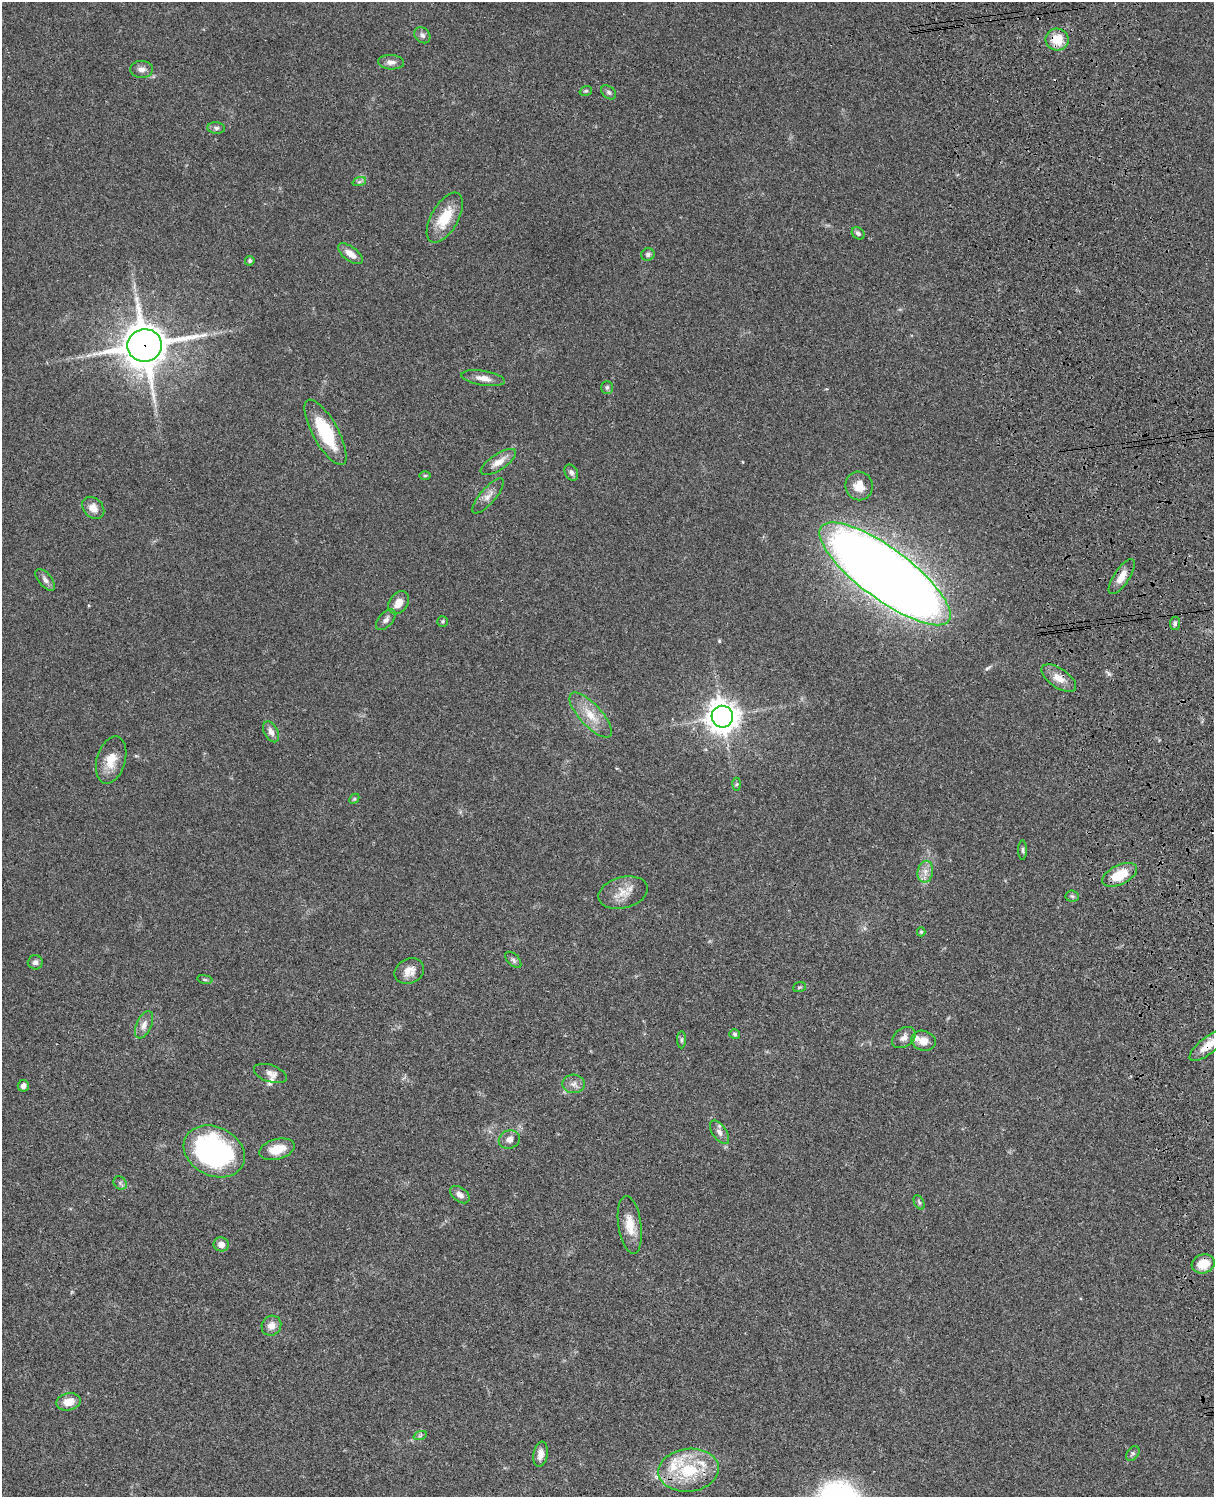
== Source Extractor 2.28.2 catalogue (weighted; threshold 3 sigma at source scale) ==
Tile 6 of 4 x 3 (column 2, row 2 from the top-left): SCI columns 1333-2544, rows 1773-3267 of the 5086 x 4927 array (HDU 1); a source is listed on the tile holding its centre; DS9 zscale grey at full resolution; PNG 1216 x 1499 px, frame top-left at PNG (2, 2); each listed source drawn as its Kron ellipse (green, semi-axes under 4 px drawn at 4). Shown black and unused: <1% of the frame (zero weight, under 3 of 4 exposures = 6% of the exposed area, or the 3 px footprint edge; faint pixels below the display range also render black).
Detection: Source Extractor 2.28.2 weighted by HDU 2 'WHT'; one run over the whole footprint, this tile lists its part. Background 0.0778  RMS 0.0059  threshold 0.0264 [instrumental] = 3 sigma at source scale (4.5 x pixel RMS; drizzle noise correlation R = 1.50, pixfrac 1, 0.05/0.05 arcsec/px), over >= 5 px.
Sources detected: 77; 4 inside a brighter listed object's ellipse — not listed separately; the other 73 listed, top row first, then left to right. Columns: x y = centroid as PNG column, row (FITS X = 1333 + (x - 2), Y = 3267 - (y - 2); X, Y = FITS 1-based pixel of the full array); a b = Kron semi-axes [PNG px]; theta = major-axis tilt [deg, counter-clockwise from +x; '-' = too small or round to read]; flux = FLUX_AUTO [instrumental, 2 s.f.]
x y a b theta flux
422 35 9 7 -46 2.1
1057 40 11 11 - 11
391 62 13 7 -3 3
141 69 11 8 -1 3
586 91 6 4 19 0.84
609 92 8 6 -40 1.5
216 128 9 5 -5 1.7
359 182 7 4 19 1.1
445 218 28 13 60 17
858 233 7 5 -41 1.8
350 254 14 7 -37 4.9
648 254 7 6 - 1.4
250 261 5 4 - 1.2
145 345 17 16 - 1700
483 378 22 7 -9 5.1
607 387 6 5 - 1.2
326 432 37 12 -61 30
498 462 20 8 33 5.8
571 473 8 6 -60 2
425 475 6 4 0 0.76
859 486 14 13 - 7
488 496 22 7 49 4.3
93 508 12 9 -45 4.7
885 574 79 25 -37 1400
1122 576 20 8 57 6.6
45 580 13 6 -49 2.5
399 603 12 9 54 6.2
386 620 12 7 49 2.5
443 621 5 5 - 0.88
1175 623 7 5 83 1.4
1059 678 20 9 -34 6.6
591 715 29 11 -48 11
722 717 11 10 - 730
271 732 11 7 -62 3.5
111 760 24 14 74 9.9
737 784 6 4 87 0.86
354 799 6 4 44 0.79
1023 850 10 4 -90 1.1
925 872 11 7 79 3.9
1120 875 19 9 26 16
623 893 25 15 15 9.1
1072 896 7 5 -4 1.1
921 932 4 4 - 0.9
513 960 10 5 -45 1.5
35 962 7 7 - 2.1
409 971 15 12 25 5.8
205 979 8 4 -9 0.82
799 987 6 5 - 0.9
144 1025 14 7 67 3.7
735 1034 5 4 - 0.95
904 1038 13 9 37 3.5
681 1040 8 4 -90 1.1
923 1041 12 10 -16 5.7
1208 1046 22 8 39 7.8
270 1073 17 8 -19 3.7
574 1084 11 9 -5 3.4
23 1086 6 5 - 2.4
719 1132 13 7 -54 3
509 1139 11 9 19 3.4
277 1149 18 10 15 11
214 1151 32 24 -27 120
120 1183 7 6 - 1.4
460 1195 11 7 -37 3.1
919 1202 7 5 -65 1
630 1225 29 11 -81 9.9
221 1244 8 7 - 3.8
1203 1264 11 9 17 8.5
271 1326 10 9 - 4.3
69 1402 12 8 12 7
420 1436 7 4 19 0.91
1133 1453 8 5 51 1.2
541 1454 13 7 80 4
689 1470 30 21 6 29
Overlapping masked pixels (flux is a lower limit): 7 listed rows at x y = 1057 40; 145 345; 885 574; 1122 576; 1059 678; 1208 1046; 689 1470
Isophote crosses this tile's border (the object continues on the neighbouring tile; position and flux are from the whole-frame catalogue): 1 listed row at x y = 1208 1046